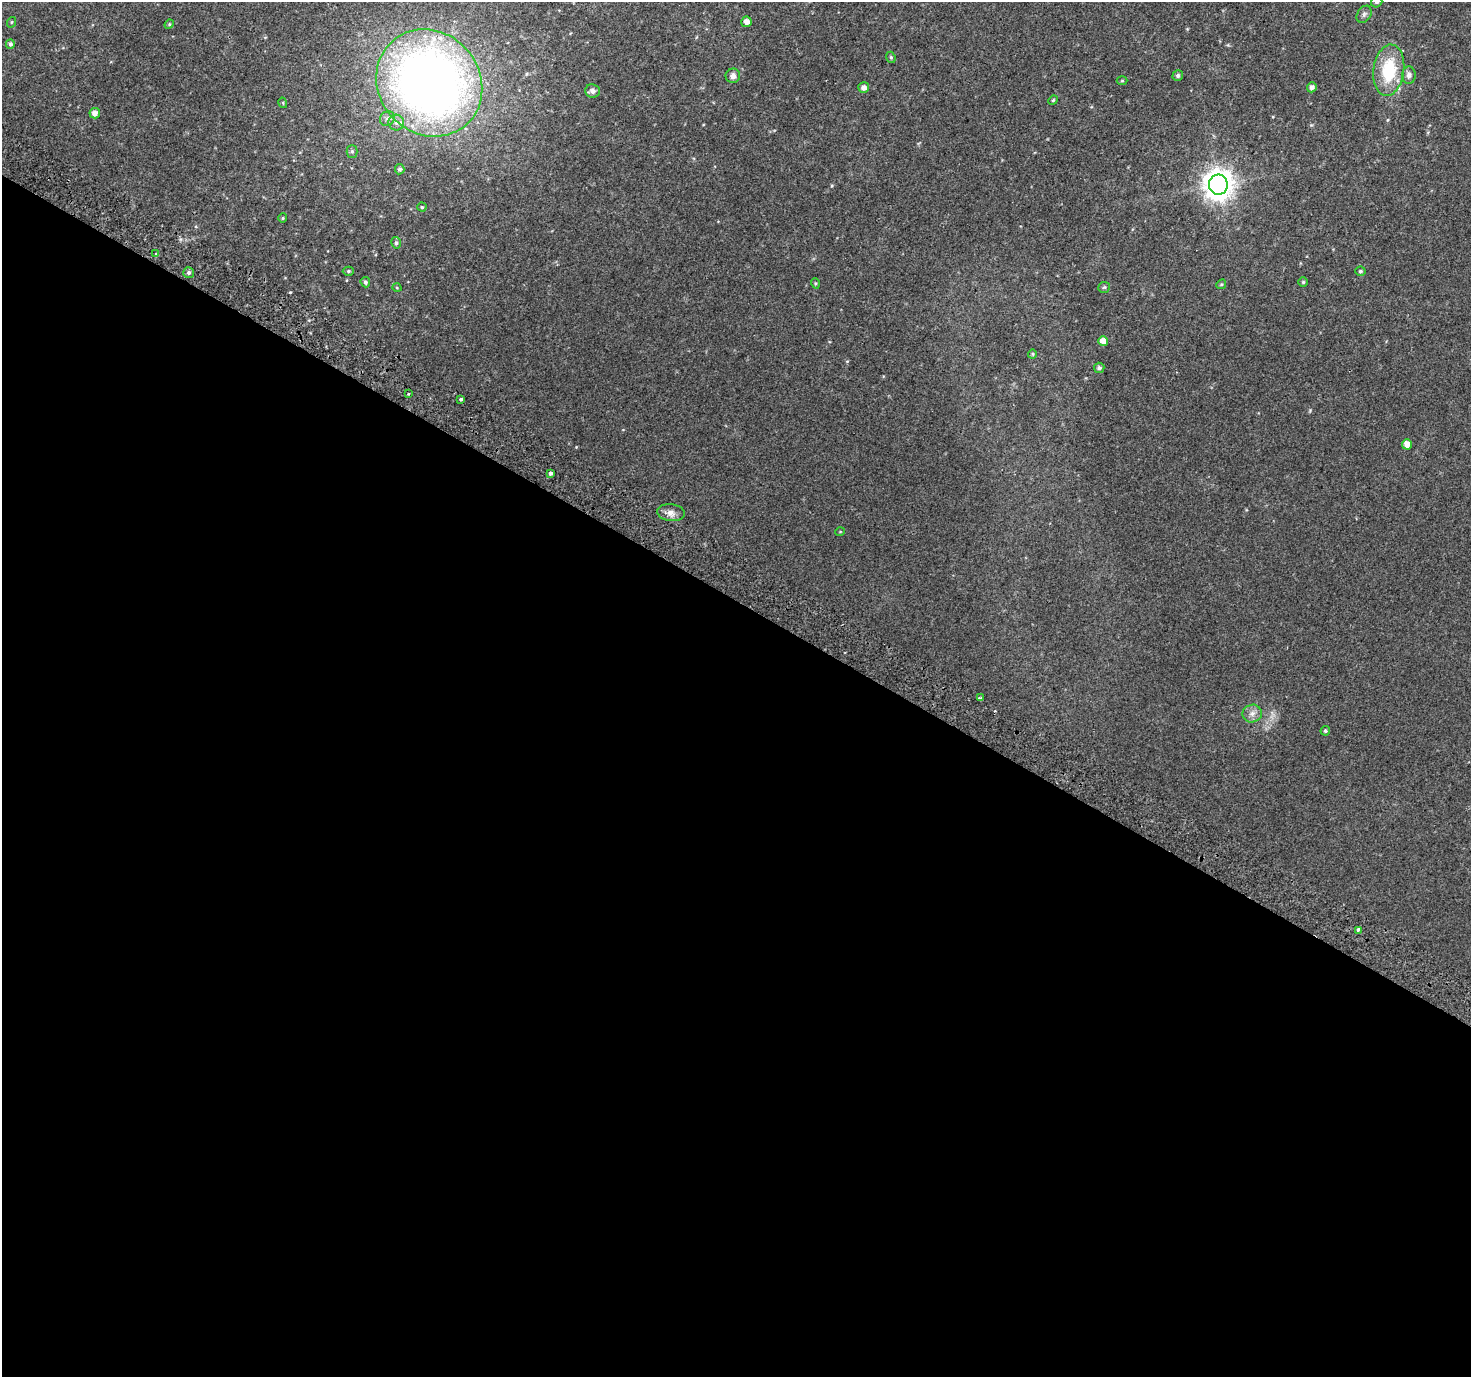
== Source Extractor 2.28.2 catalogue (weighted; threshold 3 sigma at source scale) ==
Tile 14 of 4 x 4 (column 2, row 4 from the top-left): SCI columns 1502-2970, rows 297-1671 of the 5932 x 6025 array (HDU 1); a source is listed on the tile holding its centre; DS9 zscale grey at full resolution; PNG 1473 x 1379 px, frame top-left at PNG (2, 2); each listed source drawn as its Kron ellipse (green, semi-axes under 4 px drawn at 4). Shown black and unused: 56% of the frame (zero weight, under 2 of 3 exposures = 2% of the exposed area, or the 3 px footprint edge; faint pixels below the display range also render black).
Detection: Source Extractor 2.28.2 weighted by HDU 2 'WHT'; one run over the whole footprint, this tile lists its part. Background 0.0371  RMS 0.011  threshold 0.048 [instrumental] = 3 sigma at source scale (4.5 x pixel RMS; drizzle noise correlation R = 1.50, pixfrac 1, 0.0396/0.0396 arcsec/px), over >= 5 px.
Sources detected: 51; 1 inside a brighter listed object's ellipse — not listed separately; the other 50 listed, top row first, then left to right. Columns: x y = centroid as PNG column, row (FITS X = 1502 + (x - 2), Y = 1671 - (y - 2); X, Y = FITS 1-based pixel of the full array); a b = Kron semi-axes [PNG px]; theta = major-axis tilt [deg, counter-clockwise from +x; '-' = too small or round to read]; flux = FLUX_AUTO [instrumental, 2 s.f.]
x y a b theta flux
1377 2 6 5 - 2.4
1364 14 9 6 56 3
12 22 5 3 - 0.89
746 22 5 5 - 5.9
169 24 5 4 - 1.1
10 44 5 4 - 2.5
891 57 6 4 -68 1.5
1389 70 26 15 83 49
1409 75 9 7 87 4.5
733 76 7 7 - 4.7
1178 76 5 5 - 2.6
1122 81 5 3 - 1
429 83 56 50 -48 840
1312 87 5 4 - 4.2
864 88 5 5 - 4.8
592 91 7 6 - 3.7
1053 100 5 4 - 1.3
283 103 5 3 - 0.81
95 113 5 5 - 5.8
387 119 8 7 - 3.6
396 123 8 7 - 4.1
352 151 6 5 - 2
400 169 5 5 - 2.3
1218 185 10 9 - 1300
422 207 4 4 - 1.3
283 218 4 4 - 1
396 243 6 4 -77 2
156 254 4 4 - 1.1
348 271 5 4 - 1.5
1360 271 5 4 - 1.7
189 273 5 5 - 2.3
365 282 5 4 - 2.4
1303 282 5 5 - 1.4
815 283 5 3 - 1.1
1221 284 5 4 - 1.3
1104 287 6 5 - 1.7
397 288 5 3 - 1
1103 341 5 5 - 8.9
1032 354 4 4 - 1.2
1099 368 5 5 - 3
408 393 3 3 - 2.3
461 399 3 3 - 15
1407 444 5 5 - 7.3
551 473 4 3 - 7.9
671 513 14 8 -6 6.8
840 532 5 3 - 0.76
981 698 4 3 - 1.7
1252 714 10 8 18 5.7
1325 731 5 4 - 1.9
1358 930 3 3 - 10
Isophote crosses this tile's border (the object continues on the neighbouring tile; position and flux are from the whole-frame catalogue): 1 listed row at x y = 1377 2